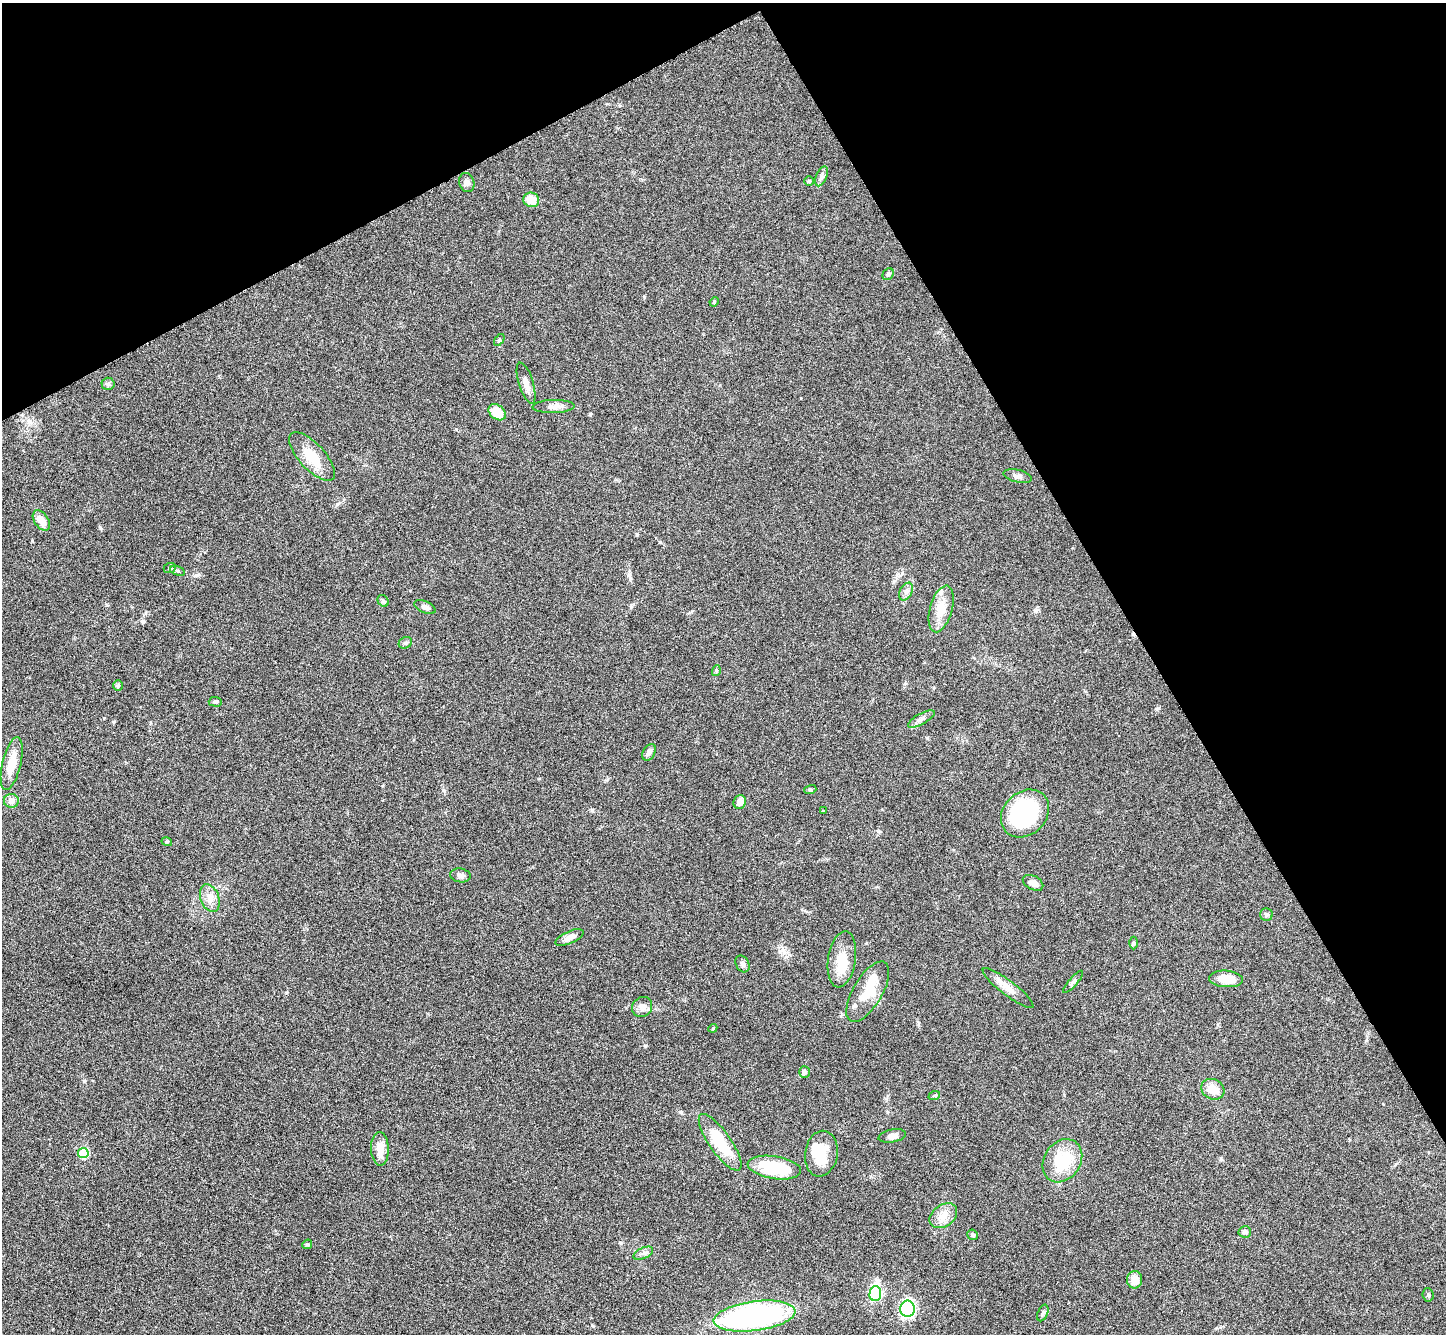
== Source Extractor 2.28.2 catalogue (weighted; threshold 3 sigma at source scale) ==
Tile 3 of 4 x 4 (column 3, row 1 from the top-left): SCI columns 2895-4338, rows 4292-5623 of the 5788 x 5781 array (HDU 1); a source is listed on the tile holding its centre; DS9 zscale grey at full resolution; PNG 1448 x 1336 px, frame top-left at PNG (2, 3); each listed source drawn as its Kron ellipse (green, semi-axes under 4 px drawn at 4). Shown black and unused: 29% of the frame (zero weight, under 3 of 6 exposures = <1% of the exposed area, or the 3 px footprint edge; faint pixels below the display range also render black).
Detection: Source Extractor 2.28.2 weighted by HDU 2 'WHT'; one run over the whole footprint, this tile lists its part. Background 0.0536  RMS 0.0044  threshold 0.0181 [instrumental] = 3 sigma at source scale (4.09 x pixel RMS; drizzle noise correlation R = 1.36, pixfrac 0.8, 0.05/0.05 arcsec/px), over >= 5 px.
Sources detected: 73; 3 inside a brighter object's white glare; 1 cosmic-ray / hot-pixel residue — neither listed nor drawn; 1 inside a brighter listed object's ellipse — not listed separately; the other 68 listed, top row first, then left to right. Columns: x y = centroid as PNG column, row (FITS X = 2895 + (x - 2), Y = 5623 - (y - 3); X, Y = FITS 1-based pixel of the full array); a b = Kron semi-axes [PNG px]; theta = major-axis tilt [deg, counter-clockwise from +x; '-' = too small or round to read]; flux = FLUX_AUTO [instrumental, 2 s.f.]
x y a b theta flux
822 176 10 5 67 1.3
809 181 5 5 - 0.6
467 183 9 7 -73 1.4
531 200 8 7 - 6.7
888 274 6 5 - 0.72
714 302 5 4 - 0.41
499 340 7 3 54 0.51
526 383 21 7 -73 2.8
108 384 6 6 - 0.91
554 407 21 6 1 2.8
497 412 10 7 -39 6.7
312 456 31 13 -47 9.8
1017 476 14 6 -13 1.8
41 521 11 7 -54 4.3
170 568 6 4 22 0.6
177 571 7 4 -19 0.74
906 592 9 6 63 1.4
383 601 6 5 - 0.68
425 607 11 6 -22 1.7
941 609 24 11 74 7.1
405 643 7 5 27 0.91
716 671 5 3 - 0.54
118 685 5 5 - 0.71
215 702 6 5 - 0.74
921 719 15 5 29 1.8
649 752 9 6 60 1.8
12 764 27 9 77 7.4
810 790 6 4 17 0.46
11 801 7 7 - 2.4
740 802 7 6 - 3.4
823 811 3 2 - 0.31
1025 813 26 21 44 45
167 842 5 3 - 0.39
460 875 10 7 -9 1.4
1033 883 11 7 -28 2.3
210 898 14 9 -69 3.5
1266 915 6 6 - 0.86
570 937 15 6 23 2.6
1134 943 6 4 89 0.57
842 959 28 14 81 9
743 964 9 6 -61 1.1
1226 979 17 8 -4 7.1
1073 982 14 4 49 1
1008 988 31 7 -37 4.4
868 992 34 14 59 11
642 1007 10 9 - 2.2
713 1028 4 3 - 0.38
804 1072 5 5 - 1.3
1213 1089 12 10 -27 5.4
934 1096 6 3 19 0.45
892 1136 14 6 10 2.2
720 1142 34 11 -55 17
380 1149 17 9 -87 5.3
83 1153 5 5 - 23
821 1154 23 16 81 11
1062 1161 23 18 56 17
774 1168 27 11 -9 20
943 1216 15 11 36 4.3
1245 1232 6 5 - 1.3
973 1235 5 5 - 0.64
307 1244 5 4 - 0.54
643 1253 10 5 24 1.3
1135 1280 8 7 - 4.7
875 1294 7 6 - 67
1428 1295 7 5 -85 0.75
908 1309 8 7 - 47
1043 1313 9 5 68 0.81
754 1316 41 14 8 94
Unlisted compact peaks at least as high as the median listed source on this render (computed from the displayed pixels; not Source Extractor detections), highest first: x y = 645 1046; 100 528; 84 1081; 590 414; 443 790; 337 504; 637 535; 197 575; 1158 708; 592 810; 104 718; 114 722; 593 1326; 286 993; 660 542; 927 738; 630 578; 456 429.